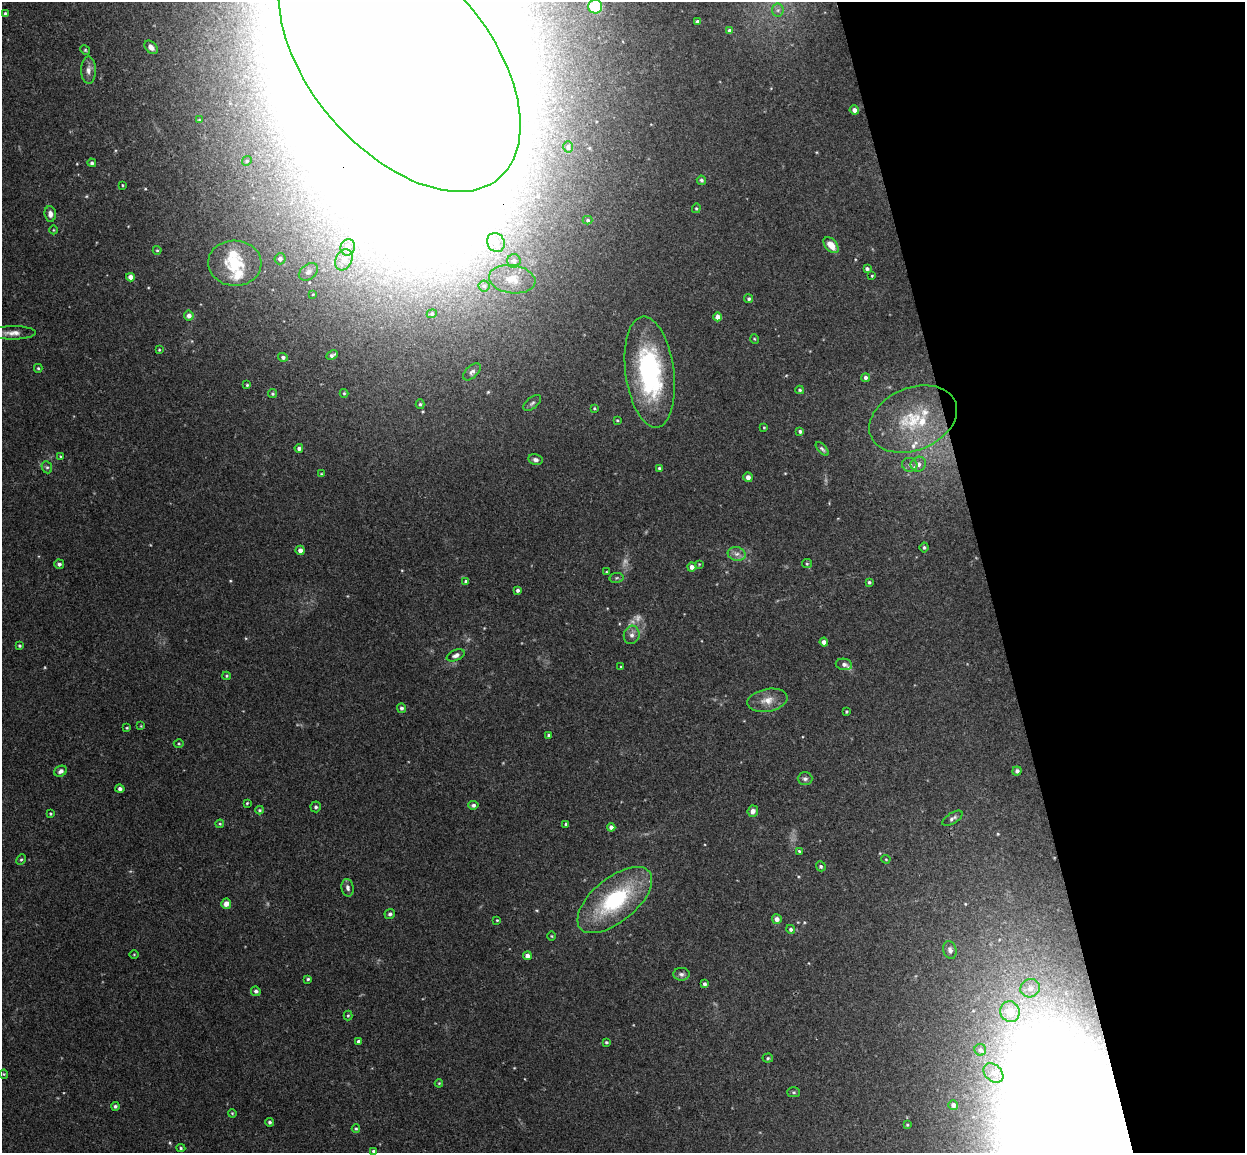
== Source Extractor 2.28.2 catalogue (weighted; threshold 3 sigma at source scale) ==
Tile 12 of 4 x 4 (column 4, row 3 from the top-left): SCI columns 3787-5029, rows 1305-2455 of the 5086 x 5029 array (HDU 1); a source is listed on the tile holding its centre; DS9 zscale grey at full resolution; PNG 1247 x 1155 px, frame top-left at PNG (2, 2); each listed source drawn as its Kron ellipse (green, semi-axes under 4 px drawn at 4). Shown black and unused: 21% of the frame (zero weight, under 3 of 4 exposures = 5% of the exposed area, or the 3 px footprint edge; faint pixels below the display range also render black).
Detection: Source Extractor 2.28.2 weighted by HDU 2 'WHT'; one run over the whole footprint, this tile lists its part. Background 0.0427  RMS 0.0043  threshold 0.0192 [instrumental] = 3 sigma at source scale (4.5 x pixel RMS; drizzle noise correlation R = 1.50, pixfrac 1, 0.05/0.05 arcsec/px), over >= 5 px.
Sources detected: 161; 2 too faint to see at this stretch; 5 inside a brighter object's white glare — neither listed nor drawn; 7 inside a brighter listed object's ellipse — not listed separately; the other 147 listed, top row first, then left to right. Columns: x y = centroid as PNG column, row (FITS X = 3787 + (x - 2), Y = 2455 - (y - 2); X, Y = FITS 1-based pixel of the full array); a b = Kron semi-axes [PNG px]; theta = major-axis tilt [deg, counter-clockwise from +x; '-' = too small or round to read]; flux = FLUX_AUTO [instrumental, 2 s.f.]
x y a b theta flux
595 7 7 7 - 19
778 10 6 6 - 1.2
5 13 3 3 - 0.51
697 21 3 3 - 1
730 31 4 3 - 1.1
151 47 8 5 -47 1.9
85 50 5 4 - 0.53
400 61 154 89 -49 6600
88 70 14 7 90 2.5
854 110 4 4 - 2.1
199 120 4 3 - 0.42
568 147 5 4 - 0.7
247 161 5 4 - 0.57
92 163 4 4 - 0.87
701 180 5 4 - 0.75
122 185 3 3 - 0.36
696 208 5 4 - 0.52
50 214 8 5 -85 1.9
587 220 5 4 - 0.59
53 230 4 3 - 0.33
496 242 10 8 -58 4.4
831 245 9 6 -49 4.7
348 247 8 7 - 1.8
157 250 4 4 - 0.46
280 259 5 5 - 1.4
344 260 11 8 63 2.7
514 261 7 6 - 1.7
235 263 27 22 -3 17
867 269 4 3 - 1
308 272 10 7 36 1.9
872 276 3 2 - 0.39
130 277 4 4 - 3.7
512 279 23 14 -8 7.8
484 286 5 5 - 0.83
313 294 4 2 - 0.29
749 299 4 4 - 0.78
432 314 5 4 - 0.56
189 316 5 4 - 1.9
718 317 4 4 - 4.8
13 333 23 6 0 3.4
755 339 5 3 - 0.39
159 350 3 3 - 0.41
332 355 6 3 26 1
283 357 5 4 - 1.2
38 368 4 4 - 0.49
472 372 10 6 43 1.3
650 372 56 24 -82 62
865 378 4 4 - 1.3
247 385 4 4 - 0.44
800 390 4 3 - 0.58
344 393 4 4 - 0.46
272 394 4 4 - 0.61
532 403 10 5 40 1.1
420 404 5 4 - 0.59
594 408 4 3 - 0.43
913 419 46 31 23 32
617 420 3 2 - 0.42
764 427 3 3 - 0.36
800 431 4 4 - 0.88
299 448 4 4 - 1.2
822 449 8 4 -46 0.85
60 456 4 3 - 0.44
535 460 7 5 -14 1.3
918 464 8 7 - 2.5
910 465 8 7 - 1.4
47 467 6 5 - 0.79
659 468 3 3 - 0.54
321 474 4 4 - 0.38
748 477 5 4 - 1.9
924 547 5 4 - 0.79
300 550 4 4 - 1.9
737 554 9 6 -11 2
59 564 5 4 - 1.2
699 564 4 4 - 0.35
807 564 5 4 - 0.56
692 567 4 4 - 2
606 572 4 4 - 0.43
616 578 7 5 12 0.76
466 581 4 4 - 0.79
869 582 3 3 - 0.68
517 590 4 3 - 0.92
632 635 9 8 - 1.9
824 642 4 4 - 1.8
19 646 3 3 - 0.6
456 655 9 5 22 1.6
844 664 8 5 -10 1.4
621 667 3 3 - 0.37
226 676 4 4 - 0.44
767 700 20 11 10 5.2
401 708 4 4 - 0.97
846 711 3 3 - 0.45
141 726 4 4 - 0.37
127 728 3 3 - 0.38
549 735 4 3 - 0.98
179 744 5 3 - 0.47
61 771 7 5 29 1.4
1017 771 4 4 - 1.1
805 779 7 6 - 1.2
120 789 4 4 - 1.3
247 803 3 3 - 0.4
473 805 5 4 - 1.1
316 807 5 5 - 0.88
260 810 4 3 - 0.54
753 811 5 5 - 2.1
50 814 4 3 - 0.47
952 818 11 5 32 1.3
220 824 4 4 - 0.47
566 824 4 4 - 0.72
611 827 4 4 - 1.8
799 851 4 3 - 0.49
886 859 4 4 - 0.44
21 860 5 4 - 0.57
821 866 5 4 - 0.89
348 888 9 6 -81 1.3
615 900 45 22 39 41
226 904 5 5 - 2.7
390 914 5 5 - 1
777 919 5 5 - 2.3
497 920 3 3 - 0.37
791 929 4 4 - 0.94
552 936 4 3 - 0.34
950 950 9 6 -74 1.7
134 954 5 3 - 0.36
527 956 4 4 - 2.3
681 974 8 6 -2 1.3
308 979 4 4 - 0.57
704 984 4 4 - 1.1
1030 988 10 9 - 3.7
256 991 5 4 - 1.2
1010 1012 10 9 - 8.5
348 1016 5 4 - 0.53
358 1041 4 3 - 1.1
606 1042 3 3 - 0.58
980 1050 6 5 - 1.1
768 1058 5 4 - 0.58
993 1073 11 8 -43 3.3
4 1074 4 4 - 0.46
439 1083 4 4 - 0.4
793 1092 6 5 - 0.74
953 1105 5 5 - 1.9
115 1106 4 4 - 0.82
232 1113 4 3 - 0.38
270 1122 4 4 - 0.8
907 1125 4 3 - 0.46
356 1129 4 4 - 0.5
181 1148 4 4 - 0.55
374 1151 4 3 - 1.2
Overlapping masked pixels (flux is a lower limit): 1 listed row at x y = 400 61
Isophote crosses this tile's border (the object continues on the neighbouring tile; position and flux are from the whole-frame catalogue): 3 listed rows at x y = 595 7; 400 61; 374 1151